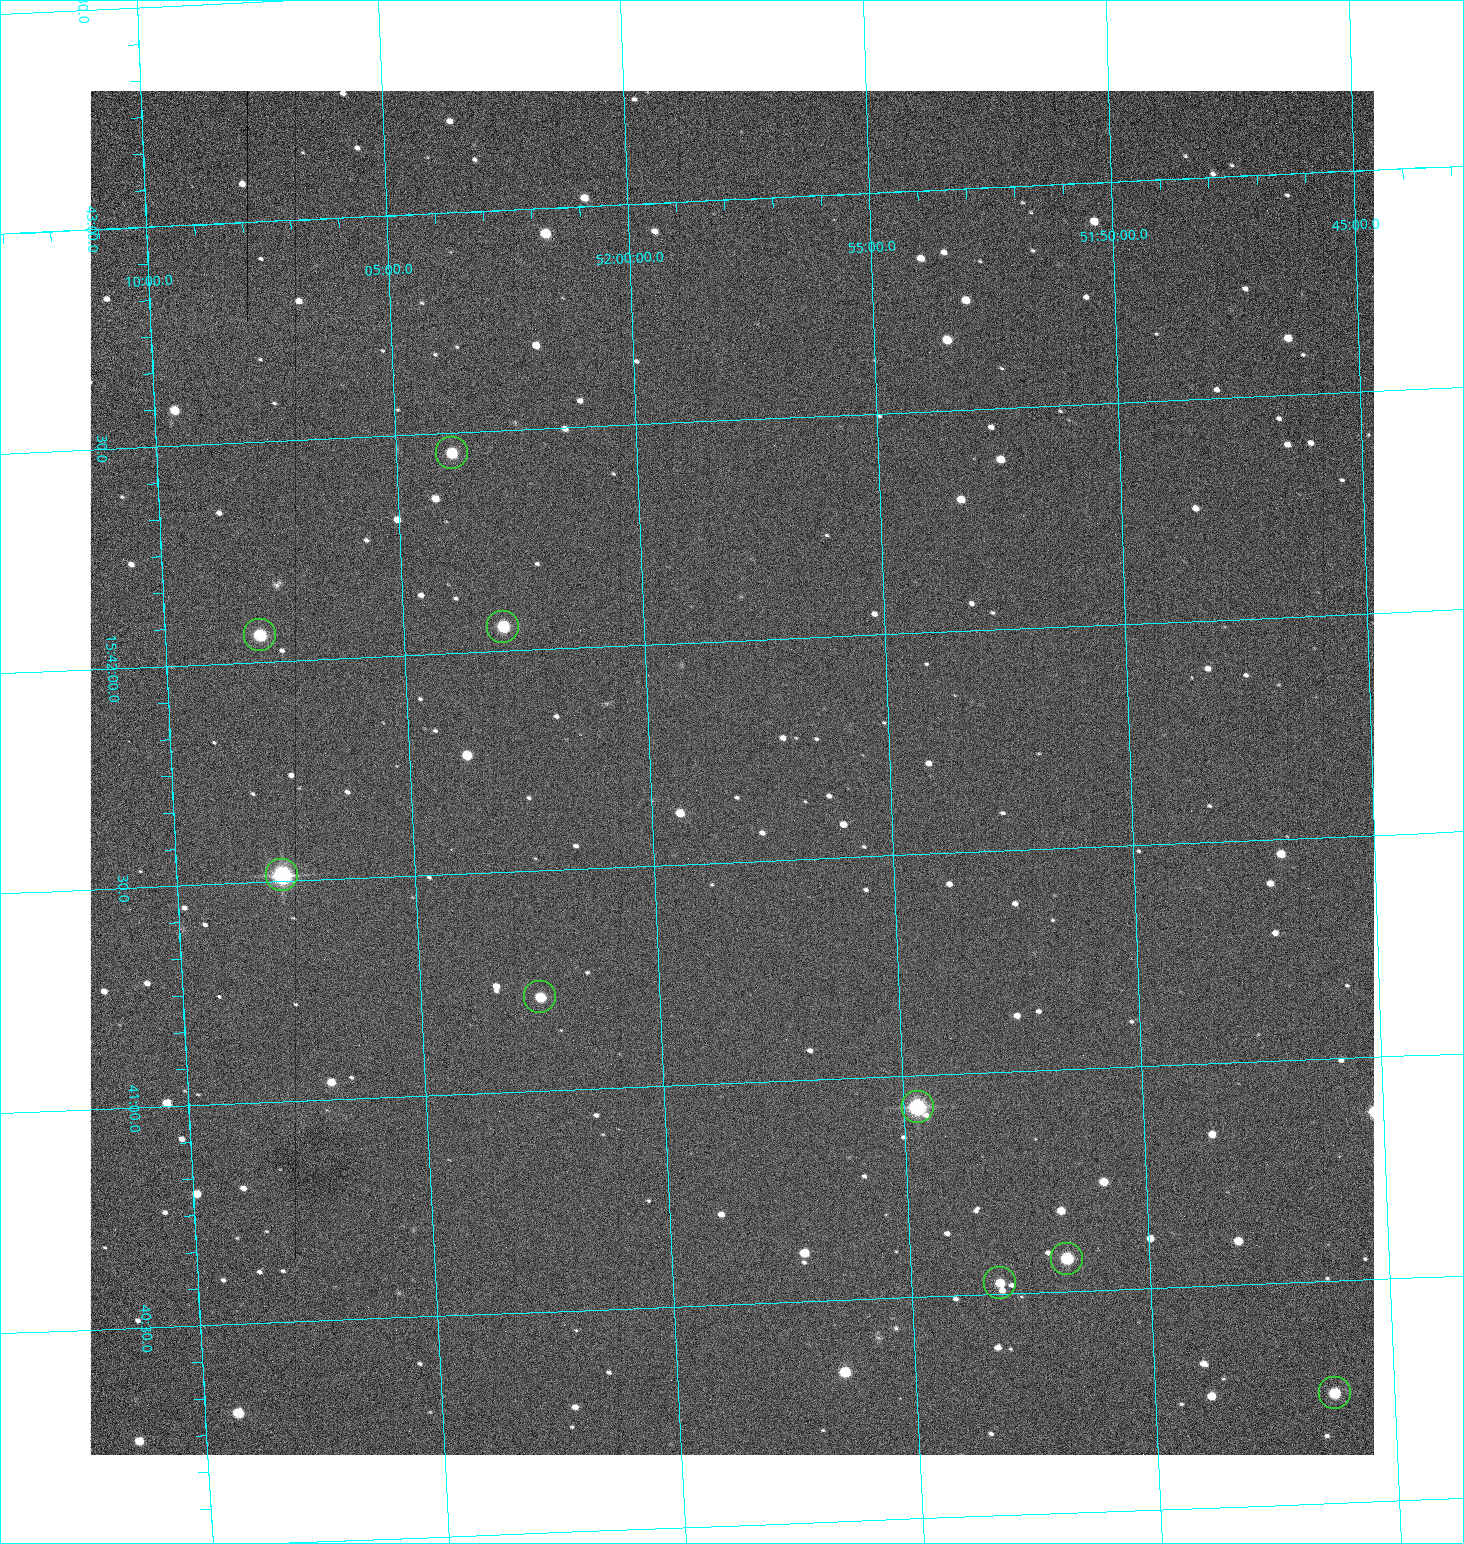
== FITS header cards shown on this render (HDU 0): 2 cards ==
NAXIS1  =                 1284 /fastest changing axis
NAXIS2  =                 1364 /next to fastest changing axis

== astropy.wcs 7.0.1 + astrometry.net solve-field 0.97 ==
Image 1284 x 1364 px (HDU 0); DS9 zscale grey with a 90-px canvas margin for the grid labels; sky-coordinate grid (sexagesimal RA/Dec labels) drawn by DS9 from the SOLVED WCS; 9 Tycho-2 reference stars matched to detected sources circled (green)
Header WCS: RA---TAN/DEC--TAN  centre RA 15:41:42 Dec +51:58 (235.43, +51.97 deg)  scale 1.26 arcsec/px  FOV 26.9' x 28.5'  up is +93 deg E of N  parity flipped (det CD > 0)
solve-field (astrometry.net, Tycho-2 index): VERIFIED the header's WCS against the Tycho-2 star catalogue (9 matches, 0 conflicts) and refined it, rather than solving blind
Solved WCS: RA---TAN-SIP/DEC--TAN-SIP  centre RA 15:41:42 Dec +51:58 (235.43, +51.97 deg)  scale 1.25 arcsec/px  FOV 26.8' x 28.5'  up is +92 deg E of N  parity flipped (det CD > 0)
The solver's refit moves the header's centre by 0.45 arcsec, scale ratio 0.9967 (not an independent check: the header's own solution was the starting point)
Tycho-2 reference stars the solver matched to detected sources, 9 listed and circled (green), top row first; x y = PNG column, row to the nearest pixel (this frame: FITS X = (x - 90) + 1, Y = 1364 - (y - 91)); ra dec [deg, ICRS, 3 dp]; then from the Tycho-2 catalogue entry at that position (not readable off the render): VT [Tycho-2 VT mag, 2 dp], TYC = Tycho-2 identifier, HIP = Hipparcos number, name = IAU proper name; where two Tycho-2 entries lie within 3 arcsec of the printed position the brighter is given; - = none
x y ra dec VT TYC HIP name
452 453 235.614 +52.064 11.61 3489-1132-1 - -
503 627 235.514 +52.049 11.19 3489-1407-1 - -
260 635 235.515 +52.133 11.12 3489-1380-1 - -
282 875 235.378 +52.130 9.31 3489-1322-1 76850 -
540 997 235.303 +52.042 11.52 3489-958-1 - -
918 1107 235.232 +51.912 9.59 3489-824-1 - -
1067 1259 235.143 +51.862 10.97 3489-1016-1 - -
1000 1283 235.131 +51.886 12.29 3489-908-1 - -
1335 1393 235.062 +51.771 11.53 3489-1453-1 - -